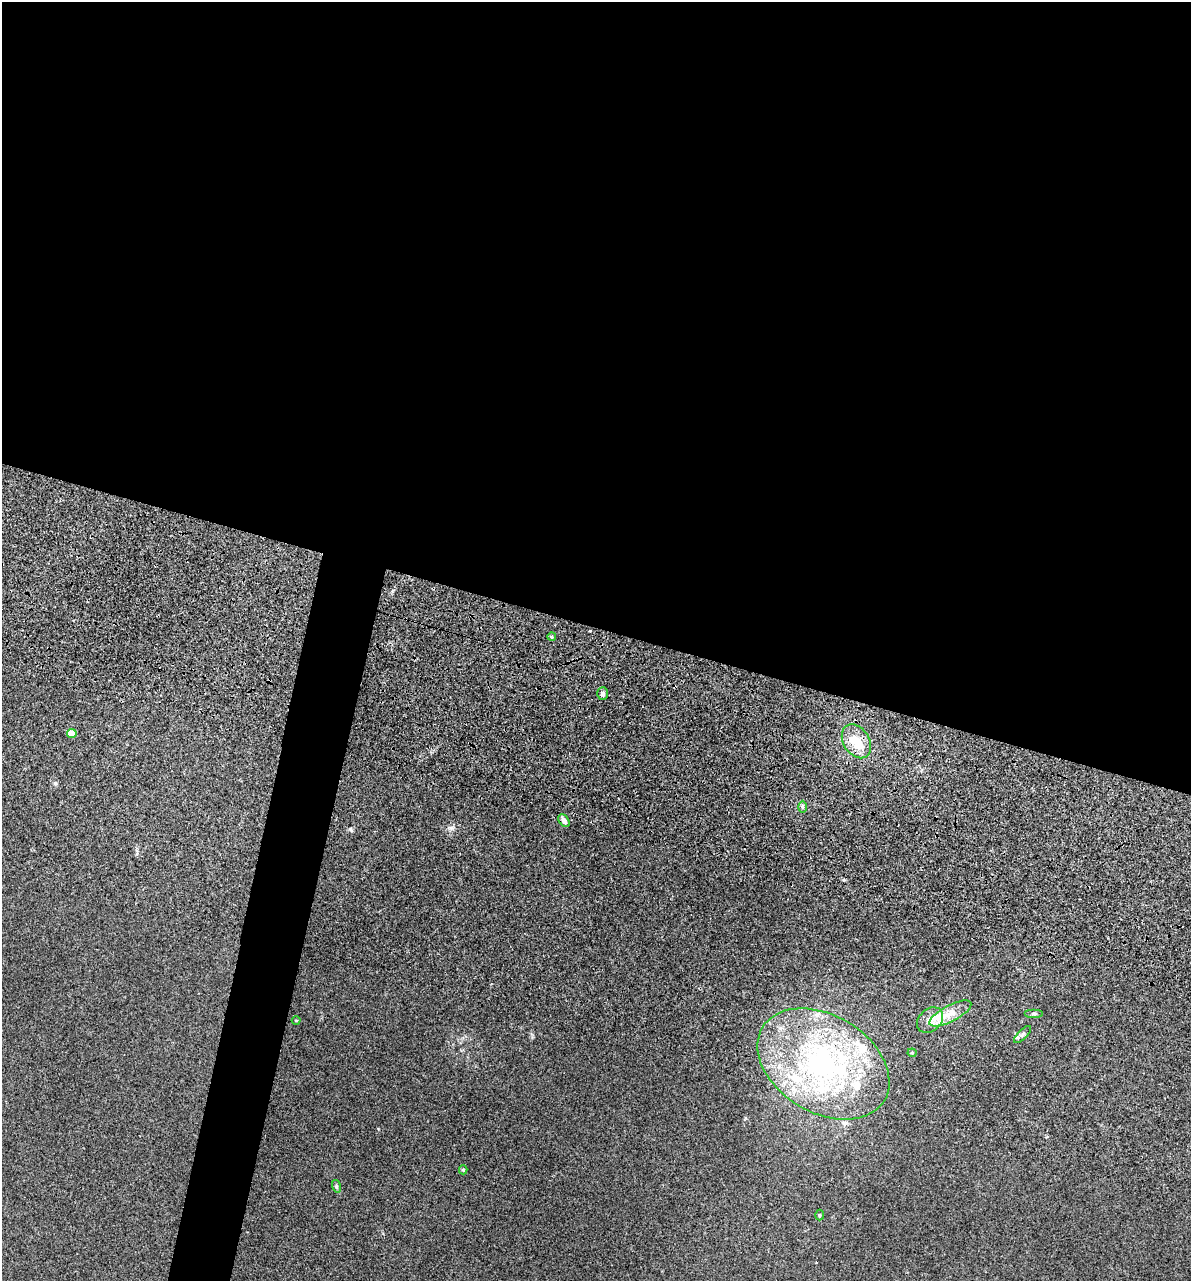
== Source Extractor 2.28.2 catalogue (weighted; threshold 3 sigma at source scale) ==
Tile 3 of 4 x 4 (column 3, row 1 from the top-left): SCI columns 2736-3924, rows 4226-5504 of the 5353 x 5896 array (HDU 1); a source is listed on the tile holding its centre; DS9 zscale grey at full resolution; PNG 1193 x 1283 px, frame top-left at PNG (2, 2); each listed source drawn as its Kron ellipse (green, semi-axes under 4 px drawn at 4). Shown black and unused: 52% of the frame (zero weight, under 3 of 5 exposures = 17% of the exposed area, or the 3 px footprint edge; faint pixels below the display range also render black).
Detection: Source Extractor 2.28.2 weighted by HDU 2 'WHT'; one run over the whole footprint, this tile lists its part. Background 0.0739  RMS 0.0068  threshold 0.0305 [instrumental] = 3 sigma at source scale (4.5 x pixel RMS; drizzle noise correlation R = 1.50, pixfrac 1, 0.05/0.05 arcsec/px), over >= 5 px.
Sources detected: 21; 5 inside a brighter listed object's ellipse — not listed separately; the other 16 listed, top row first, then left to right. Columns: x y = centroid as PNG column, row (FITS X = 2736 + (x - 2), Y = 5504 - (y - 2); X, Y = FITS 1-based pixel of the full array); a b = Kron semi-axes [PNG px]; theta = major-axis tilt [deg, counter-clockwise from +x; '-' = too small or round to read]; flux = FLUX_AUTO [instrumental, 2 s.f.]
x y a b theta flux
552 637 4 4 - 0.91
603 693 6 5 - 2.1
72 733 5 4 - 10
856 741 18 13 -57 14
802 807 6 4 -89 1.2
564 821 7 4 -56 2.8
950 1013 23 8 27 8.4
1034 1014 9 3 0 1.3
930 1020 14 11 44 6
296 1021 4 3 - 0.48
1023 1034 11 4 45 2.1
912 1053 4 4 - 0.8
823 1064 71 48 -31 170
463 1170 4 4 - 0.99
336 1186 6 4 -73 1.1
820 1215 5 3 - 0.67
Unlisted compact peaks at least as high as the median listed source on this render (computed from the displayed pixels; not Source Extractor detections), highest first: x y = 451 828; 350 829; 55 783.